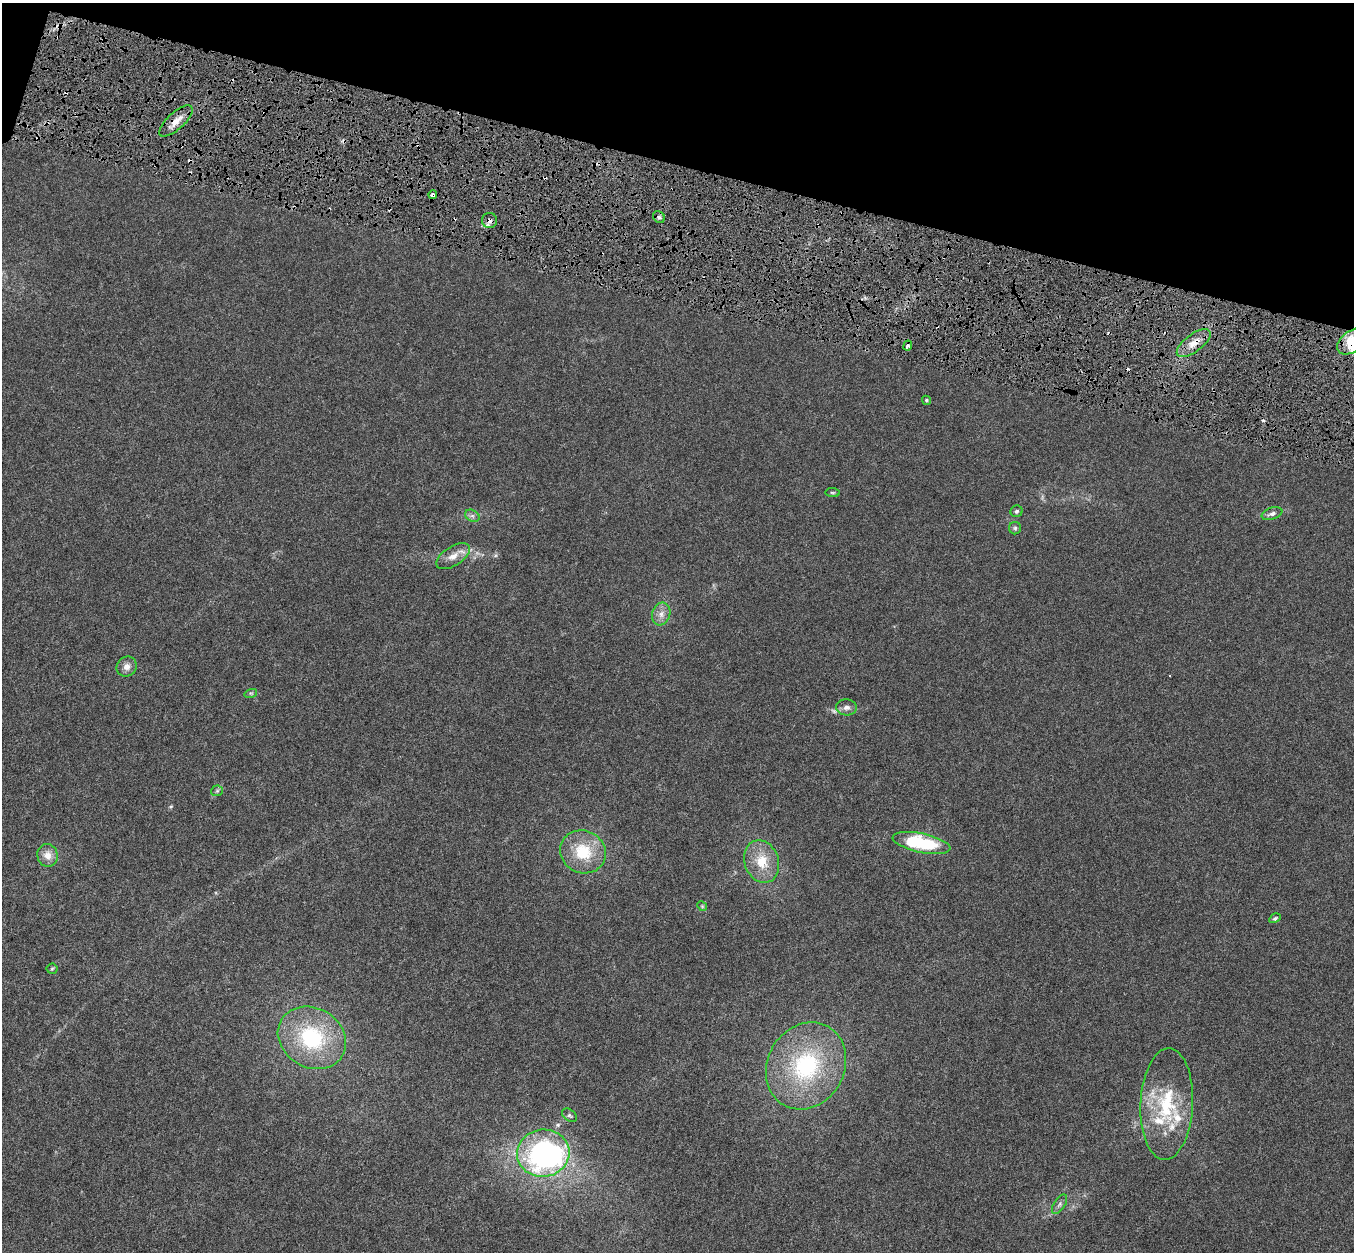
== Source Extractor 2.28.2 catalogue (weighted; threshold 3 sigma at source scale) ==
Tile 2 of 4 x 4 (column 2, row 1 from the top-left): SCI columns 1364-2715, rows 4079-5328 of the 5422 x 5593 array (HDU 1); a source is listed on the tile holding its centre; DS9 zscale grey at full resolution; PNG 1356 x 1254 px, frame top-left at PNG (2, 3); each listed source drawn as its Kron ellipse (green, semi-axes under 4 px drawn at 4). Shown black and unused: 14% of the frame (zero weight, under 4 of 8 exposures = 1% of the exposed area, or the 3 px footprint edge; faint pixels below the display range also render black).
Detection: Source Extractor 2.28.2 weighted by HDU 2 'WHT'; one run over the whole footprint, this tile lists its part. Background 0.00445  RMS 9.8e-04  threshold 0.004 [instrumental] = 3 sigma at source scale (4.09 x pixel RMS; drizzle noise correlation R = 1.36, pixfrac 0.8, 0.0396/0.0396 arcsec/px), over >= 5 px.
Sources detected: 44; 1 too faint to see at this stretch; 1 inside a brighter object's white glare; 7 cosmic-ray / hot-pixel residue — neither listed nor drawn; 3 inside a brighter listed object's ellipse — not listed separately; the other 32 listed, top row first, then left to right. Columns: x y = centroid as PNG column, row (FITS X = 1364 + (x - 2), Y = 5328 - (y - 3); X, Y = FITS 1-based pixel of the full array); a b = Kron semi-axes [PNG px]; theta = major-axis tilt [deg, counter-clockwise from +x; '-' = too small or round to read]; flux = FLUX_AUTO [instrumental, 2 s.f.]
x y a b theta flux
176 121 21 8 42 1.1
433 195 4 3 - 0.3
659 217 6 5 - 0.23
490 220 7 7 - 0.38
1352 341 17 10 34 4
1194 343 20 8 37 1.1
908 345 5 3 - 0.44
926 400 5 4 - 0.13
833 493 7 4 -6 0.12
1016 511 6 5 - 0.18
1272 514 11 6 19 0.37
472 516 8 5 -29 0.27
1015 528 6 6 - 0.18
453 556 19 9 32 0.9
661 614 11 9 73 0.6
127 667 10 9 - 0.54
251 693 6 4 17 0.13
846 707 10 8 -2 0.42
217 791 6 5 - 0.14
921 843 29 9 -11 6.6
583 852 23 21 -26 3.5
47 855 11 10 - 0.85
762 861 22 17 -71 2.3
702 906 5 4 - 0.1
1275 918 6 4 29 0.17
52 969 5 5 - 0.13
312 1038 35 29 -32 8.1
806 1066 45 38 60 10
1167 1104 56 26 87 6.5
569 1115 8 5 -37 0.2
543 1153 26 23 7 23
1060 1204 11 5 56 0.29
Overlapping masked pixels (flux is a lower limit): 6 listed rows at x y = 176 121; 433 195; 490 220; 1352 341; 1194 343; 908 345
Isophote crosses this tile's border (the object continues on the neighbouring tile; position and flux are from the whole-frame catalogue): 1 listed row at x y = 1352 341